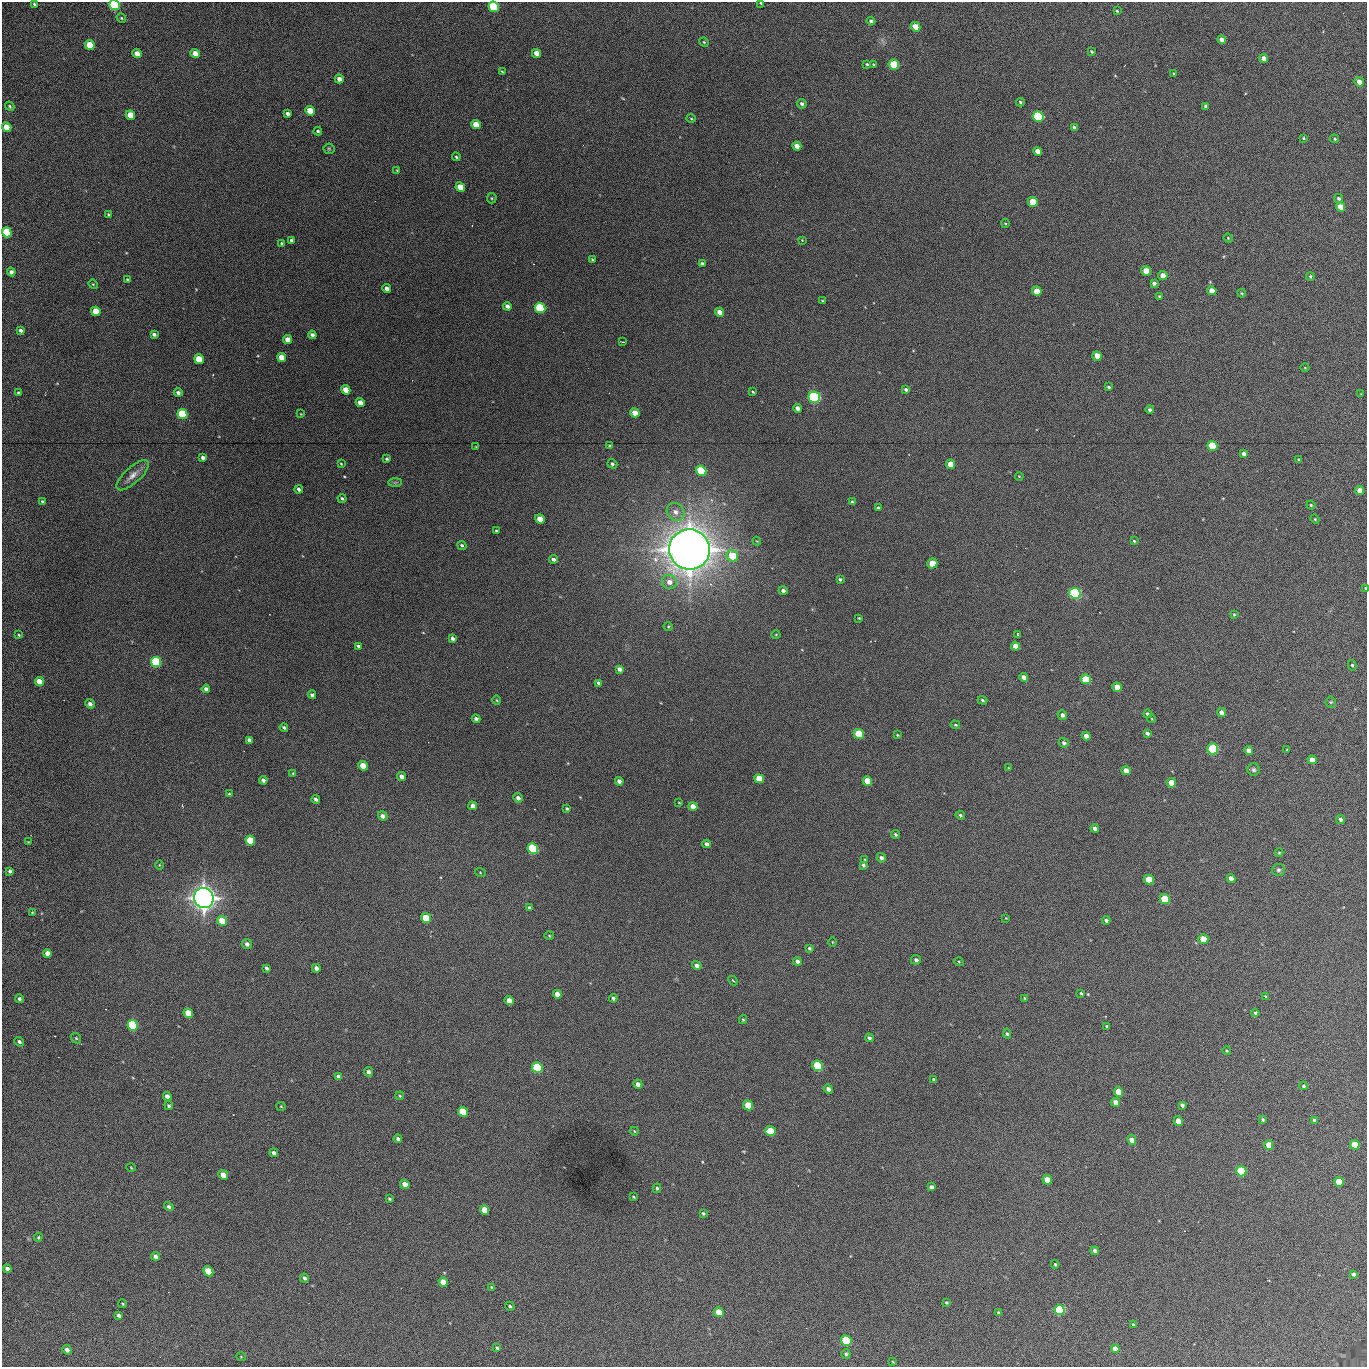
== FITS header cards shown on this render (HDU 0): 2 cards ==
NAXIS1  =                 1365 /fastest changing axis
NAXIS2  =                 1365 /next to fastest changing axis

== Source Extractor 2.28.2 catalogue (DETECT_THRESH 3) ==
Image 1365 x 1365 px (HDU 0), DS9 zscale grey, 1 PNG px = 1 image px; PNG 1369 x 1369 px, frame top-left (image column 1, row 1365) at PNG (2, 2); each listed source drawn as its Kron ellipse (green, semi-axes under 4 px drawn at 4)
Background 397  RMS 50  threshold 149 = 3 sigma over >= 5 px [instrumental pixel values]
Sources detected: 314; all 314 listed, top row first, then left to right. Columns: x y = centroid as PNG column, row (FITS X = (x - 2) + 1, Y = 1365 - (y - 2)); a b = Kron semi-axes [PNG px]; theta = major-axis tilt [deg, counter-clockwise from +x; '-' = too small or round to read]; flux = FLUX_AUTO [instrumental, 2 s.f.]
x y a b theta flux
761 3 4 3 - 4.1e+03
35 4 4 3 - 6.4e+03
115 5 5 4 - 5.8e+05
494 7 5 5 - 3.7e+05
1117 11 3 2 - 3.3e+03
121 18 5 4 - 4.2e+03
871 21 4 3 - 6.7e+03
916 27 5 4 - 4.9e+04
1222 40 4 4 - 1.6e+04
704 42 5 4 - 3.6e+03
90 45 5 4 - 8.1e+04
1092 52 3 2 - 3.2e+03
195 53 5 4 - 3.1e+04
536 53 5 4 - 2.4e+04
137 54 5 4 - 3.7e+04
1264 58 4 4 - 2.1e+04
867 64 4 3 - 4.4e+03
874 65 4 3 - 3.9e+03
894 65 5 5 - 1.9e+05
502 71 4 2 - 2.6e+03
1174 74 4 3 - 3.8e+03
339 79 4 4 - 1.8e+04
1359 82 5 4 - 2.5e+04
1020 102 4 3 - 4.8e+03
802 104 5 4 - 8.5e+03
10 106 5 3 - 4.6e+03
1206 106 3 3 - 6.8e+03
310 111 5 4 - 6.1e+04
288 113 3 3 - 1.0e+04
130 115 5 4 - 6.9e+04
1038 117 5 5 - 3.6e+05
691 119 5 3 - 3.5e+03
476 124 5 4 - 4.4e+04
7 127 5 4 - 6.8e+04
1074 127 4 3 - 7.0e+03
318 131 4 4 - 5.7e+03
1303 138 3 3 - 3.4e+03
1335 139 4 4 - 4.0e+03
797 146 5 4 - 2.4e+04
329 149 5 5 - 4.7e+03
1038 151 4 4 - 2.7e+04
456 157 4 3 - 4.3e+03
397 170 4 3 - 2.6e+03
460 187 5 4 - 5.5e+04
492 198 5 5 - 3.8e+03
1338 198 5 4 - 6.6e+03
1033 202 5 4 - 7.1e+04
1341 207 5 4 - 5.8e+04
109 214 4 3 - 4.9e+03
1005 223 4 4 - 3.5e+03
7 232 5 4 - 2.1e+05
1228 238 4 4 - 3.3e+03
291 240 3 3 - 6.0e+03
802 240 4 4 - 2.5e+03
282 244 3 3 - 6.9e+03
592 260 4 3 - 4.2e+03
702 263 4 3 - 6.7e+03
1146 271 5 4 - 6.1e+04
11 272 4 4 - 1.1e+04
1163 276 5 4 - 3.7e+04
1310 276 4 3 - 3.7e+03
127 280 4 4 - 5.0e+03
1154 283 4 4 - 1.1e+04
93 284 5 4 - 3.3e+03
387 288 4 4 - 1.7e+04
1037 291 5 4 - 4.6e+04
1212 291 5 4 - 3.7e+04
1242 293 4 3 - 3.1e+03
1159 296 3 3 - 4.7e+03
822 301 3 2 - 3.4e+03
507 306 4 4 - 1.3e+04
540 308 5 5 - 3.3e+05
96 311 5 4 - 9.3e+04
720 312 4 4 - 2.6e+04
20 330 4 3 - 9.7e+03
154 334 4 3 - 9.3e+03
312 335 4 3 - 1.2e+04
287 340 5 4 - 3.6e+04
623 342 4 2 - 3.4e+03
1097 356 5 4 - 3.3e+04
281 357 4 4 - 5.0e+04
199 359 5 4 - 8.4e+04
1305 368 4 3 - 2.5e+03
1109 387 4 3 - 4.9e+03
906 389 4 3 - 7.7e+03
346 390 5 4 - 4.6e+04
753 392 3 3 - 3.4e+03
18 393 3 3 - 6.1e+03
178 393 4 4 - 1.2e+04
1361 394 3 3 - 2.3e+03
814 397 6 5 - 7.2e+05
360 403 5 4 - 2.5e+04
798 408 4 4 - 1.4e+04
1150 410 4 4 - 7.9e+03
635 413 5 4 - 4.6e+04
182 414 5 4 - 2.8e+05
301 414 4 3 - 2.1e+03
610 446 3 3 - 5.0e+03
1212 446 5 5 - 1.3e+05
476 447 4 2 - 2.2e+03
1244 454 4 4 - 1.2e+04
203 458 4 3 - 1.2e+04
387 459 4 3 - 4.7e+03
1298 460 4 3 - 3.7e+03
341 464 4 3 - 3.3e+03
612 464 5 4 - 6.5e+03
950 464 5 4 - 3.6e+04
701 471 5 5 - 1.7e+05
133 475 20 8 42 2.9e+04
1019 476 4 3 - 2.5e+03
395 483 7 4 0 6.1e+03
299 489 4 3 - 1.0e+04
1360 490 4 4 - 3.1e+04
342 498 4 4 - 5.9e+03
42 502 4 4 - 6.1e+03
852 502 4 3 - 4.7e+03
1311 505 4 4 - 4.1e+03
878 508 3 3 - 5.7e+03
676 512 9 8 - 2.2e+04
540 519 5 4 - 4.6e+04
1315 519 5 4 - 3.5e+03
496 531 3 3 - 4.2e+03
757 541 4 3 - 2.3e+03
1134 541 4 3 - 4.1e+03
462 545 5 4 - 6.1e+03
689 549 20 20 - 6.5e+06
732 556 6 5 - 8.9e+04
553 559 4 3 - 1.0e+04
932 563 5 5 - 6.6e+04
840 579 4 3 - 5.7e+03
669 582 7 7 - 2.4e+04
1365 588 3 3 - 3.4e+03
783 591 4 4 - 1.0e+04
1075 593 6 5 - 6.1e+05
1234 614 3 3 - 3.2e+03
859 618 3 2 - 3.0e+03
668 626 4 3 - 2.8e+03
776 634 4 3 - 2.7e+03
1017 634 4 2 - 2.4e+03
19 635 4 3 - 3.8e+03
452 638 4 3 - 9.5e+03
358 646 4 4 - 6.5e+03
1015 646 5 4 - 2.6e+04
156 662 5 5 - 4.4e+05
1352 665 5 4 - 4.6e+03
619 669 4 4 - 1.4e+04
1024 677 4 4 - 2.3e+04
1086 679 5 4 - 1.4e+05
39 682 5 4 - 4.8e+04
599 683 4 3 - 8.8e+03
1117 687 5 4 - 4.9e+04
206 689 4 4 - 1.3e+04
312 695 4 3 - 8.2e+03
497 700 5 3 - 2.8e+03
982 700 5 3 - 4.9e+03
1331 702 5 5 - 4.6e+03
90 704 5 4 - 1.4e+04
1222 712 4 4 - 2.1e+04
1147 714 4 3 - 7.1e+03
1062 715 5 4 - 1.2e+04
476 719 4 4 - 1.1e+04
1152 719 4 2 - 2.4e+03
955 725 5 3 - 3.8e+03
284 727 4 3 - 5.8e+03
1147 733 4 3 - 8.6e+03
859 734 5 4 - 1.6e+05
897 735 4 3 - 2.9e+03
1086 736 4 4 - 2.3e+04
249 740 4 4 - 1.6e+04
1064 743 5 4 - 7.7e+03
1213 749 5 5 - 3.2e+05
1249 750 4 4 - 2.6e+04
1287 750 3 2 - 2.7e+03
1312 760 4 4 - 2.9e+04
363 766 5 4 - 4.7e+04
1009 768 4 2 - 2.5e+03
1254 770 6 6 - 8.3e+03
1126 771 4 4 - 3.3e+04
293 774 4 3 - 3.6e+03
402 777 5 4 - 1.5e+04
759 779 5 4 - 7.0e+04
263 780 4 4 - 1.2e+04
619 781 4 4 - 1.1e+04
867 781 5 4 - 8.4e+04
1171 783 5 4 - 5.7e+04
229 794 4 4 - 4.1e+03
518 798 5 4 - 1.1e+04
316 799 4 3 - 7.9e+03
679 803 3 2 - 2.0e+03
473 806 4 4 - 1.8e+04
693 806 5 4 - 3.0e+04
567 809 4 3 - 5.5e+03
960 815 5 4 - 5.0e+03
383 816 5 4 - 1.4e+04
1341 819 4 4 - 7.9e+03
1095 828 4 4 - 1.2e+04
895 834 4 4 - 5.2e+03
250 840 5 4 - 1.2e+05
28 842 4 2 - 2.6e+03
707 844 4 3 - 1.3e+04
533 849 5 5 - 4.3e+05
1279 853 4 4 - 3.7e+03
881 858 5 4 - 1.1e+04
865 859 3 3 - 3.5e+03
159 865 5 3 - 2.9e+03
863 865 4 4 - 6.7e+03
1278 870 6 6 - 7.9e+03
10 871 4 3 - 7.6e+03
480 872 5 3 - 2.9e+03
1231 878 4 4 - 2.4e+04
1149 880 5 4 - 8.8e+04
204 898 10 9 - 2.9e+06
1165 899 5 4 - 1.4e+05
529 908 4 3 - 6.6e+03
32 912 3 3 - 2.3e+03
426 918 5 4 - 9.6e+04
1006 918 4 3 - 2.4e+03
1106 920 4 3 - 8.9e+03
222 921 5 4 - 6.9e+04
549 936 5 3 - 3.1e+03
1203 939 5 4 - 6.3e+04
832 942 4 3 - 2.4e+03
247 944 5 5 - 1.2e+04
809 948 4 3 - 5.8e+03
47 953 4 4 - 2.6e+04
916 960 5 4 - 9.8e+03
797 961 4 4 - 1.3e+04
959 962 5 3 - 2.6e+03
697 965 5 4 - 1.3e+04
267 968 4 3 - 7.2e+03
316 968 4 4 - 1.0e+04
733 981 5 2 - 2.8e+03
1081 993 3 3 - 4.4e+03
557 994 4 4 - 2.4e+04
1265 996 4 3 - 2.8e+03
613 998 4 4 - 8.6e+03
1024 998 4 2 - 2.2e+03
19 999 4 4 - 8.2e+03
509 1001 4 4 - 3.4e+04
188 1013 5 4 - 6.5e+04
1255 1013 4 4 - 4.7e+03
743 1020 4 4 - 3.4e+03
133 1025 5 5 - 3.5e+05
1107 1026 3 3 - 5.7e+03
1007 1034 5 4 - 5.9e+03
76 1038 6 4 -45 4.1e+03
869 1038 4 4 - 8.5e+03
19 1042 5 4 - 7.7e+03
1227 1051 4 3 - 3.2e+03
818 1066 5 5 - 2.5e+05
537 1068 5 5 - 2.8e+05
368 1072 5 4 - 1.1e+04
338 1077 4 4 - 1.4e+04
934 1079 4 4 - 4.9e+03
638 1084 5 4 - 1.6e+04
1304 1086 4 4 - 5.6e+03
828 1089 5 4 - 1.3e+04
1118 1092 5 4 - 8.9e+04
167 1096 4 4 - 1.6e+04
400 1096 4 3 - 3.4e+03
1116 1102 4 4 - 2.2e+04
748 1105 5 4 - 8.8e+04
1182 1105 4 4 - 8.1e+03
169 1106 4 4 - 5.9e+03
281 1106 5 4 - 3.7e+03
463 1112 5 4 - 1.3e+05
1263 1120 3 3 - 4.8e+03
1314 1120 4 4 - 7.4e+03
1178 1121 5 4 - 3.3e+04
634 1131 4 3 - 2.5e+03
770 1131 5 5 - 7.1e+04
398 1139 4 3 - 8.9e+03
1132 1140 5 4 - 2.2e+04
1269 1145 5 4 - 5.6e+04
1355 1145 5 4 - 7.7e+04
274 1153 4 3 - 1.3e+04
131 1168 4 3 - 2.5e+03
1241 1171 5 5 - 2.5e+05
223 1175 5 4 - 4.3e+04
1047 1180 5 4 - 4.6e+04
1339 1182 5 4 - 6.6e+04
405 1184 5 4 - 3.2e+04
931 1187 4 4 - 1.0e+04
657 1188 5 4 - 4.8e+03
633 1197 3 2 - 2.8e+03
389 1199 3 3 - 4.6e+03
169 1207 5 4 - 8.3e+03
485 1210 5 4 - 5.9e+04
703 1213 4 3 - 4.6e+03
38 1237 4 3 - 3.9e+03
1095 1251 4 4 - 1.2e+04
155 1256 4 4 - 1.3e+04
1055 1264 4 3 - 4.0e+03
7 1269 4 3 - 1.1e+04
208 1271 5 4 - 9.9e+04
1354 1274 4 3 - 8.1e+03
304 1278 4 3 - 8.9e+03
443 1282 5 4 - 5.1e+04
492 1287 3 3 - 4.5e+03
946 1303 4 4 - 4.3e+03
123 1304 4 3 - 3.2e+03
510 1306 5 4 - 5.3e+03
1060 1310 5 5 - 3.7e+05
719 1312 5 4 - 7.0e+04
998 1313 4 3 - 4.3e+03
119 1315 4 3 - 1.1e+04
1133 1325 3 3 - 3.6e+03
846 1340 5 5 - 2.6e+05
497 1348 3 3 - 4.6e+03
1115 1349 4 4 - 3.1e+04
67 1350 5 4 - 1.2e+04
846 1354 4 4 - 5.6e+03
241 1357 5 3 - 2.5e+03
893 1362 4 3 - 2.8e+03
At the frame edge (FLAGS 8, measured only in part): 4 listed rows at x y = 761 3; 115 5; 494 7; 1365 588

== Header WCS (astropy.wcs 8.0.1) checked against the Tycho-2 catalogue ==
Header WCS as astropy/WCSLIB reads it (applying the file's SIP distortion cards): RA---TAN-SIP/DEC--TAN-SIP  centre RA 02:17:03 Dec +13:19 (34.26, +13.32 deg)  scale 1.91 arcsec/px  FOV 43.6' x 43.5'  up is -180 deg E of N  parity flipped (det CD > 0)
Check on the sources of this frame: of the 60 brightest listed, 15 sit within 2.8 arcsec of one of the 17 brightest Tycho-2 stars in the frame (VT <= 12.67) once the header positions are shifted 0.69 arcsec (0.22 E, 0.65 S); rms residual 0.93 arcsec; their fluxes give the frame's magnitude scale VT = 25.73 - 2.5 log10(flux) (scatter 0.15 mag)
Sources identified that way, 15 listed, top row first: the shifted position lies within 2.8 arcsec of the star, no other Tycho-2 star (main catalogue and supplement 1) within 5.6 arcsec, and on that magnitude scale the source's flux lands within +1.5 / -3 mag of the star's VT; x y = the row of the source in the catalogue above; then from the Tycho-2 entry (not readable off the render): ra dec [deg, ICRS J2000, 3 dp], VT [Tycho-2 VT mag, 2 dp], TYC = Tycho-2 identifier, HIP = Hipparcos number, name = IAU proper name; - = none
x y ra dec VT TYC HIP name
115 5 34.572 +12.955 11.42 637-1207-1 - -
494 7 34.365 +12.956 12.09 637-873-1 - -
1038 117 34.068 +13.016 12.11 637-923-1 - -
540 308 34.341 +13.116 11.78 637-767-1 - -
814 397 34.191 +13.165 10.78 637-980-1 - -
182 414 34.536 +13.172 12.67 637-944-1 - -
1075 593 34.049 +13.269 11.22 637-820-1 - -
156 662 34.551 +13.304 11.62 637-695-1 - -
1213 749 33.973 +13.352 11.91 637-1253-1 - -
533 849 34.345 +13.404 11.61 637-1245-1 - -
204 898 34.525 +13.430 7.86 637-948-1 10730 -
537 1068 34.343 +13.520 12.11 637-855-1 - -
1241 1171 33.958 +13.576 11.96 637-1126-1 - -
1060 1310 34.057 +13.650 11.94 637-667-1 - -
846 1340 34.174 +13.666 12.36 637-601-1 - -